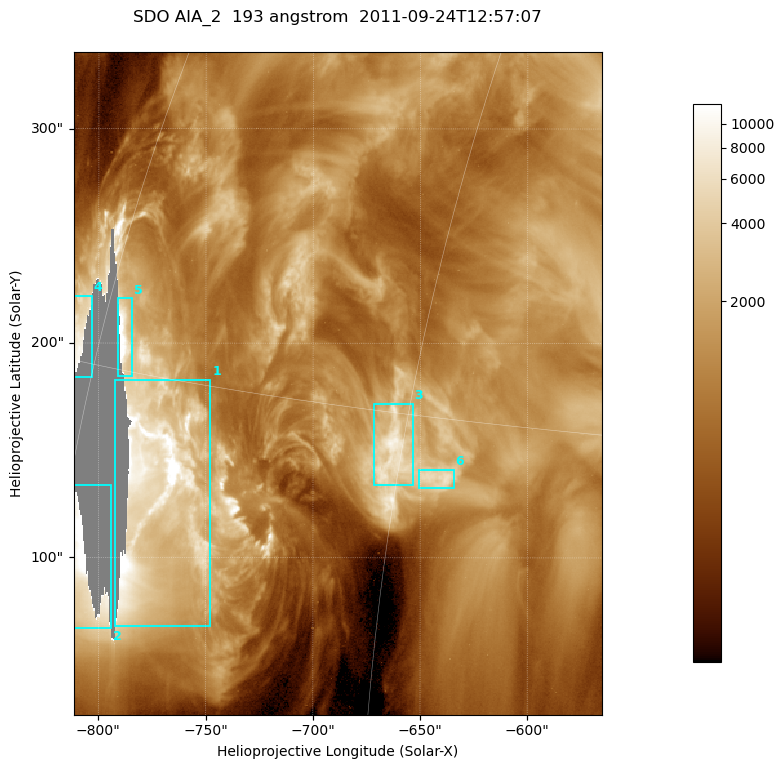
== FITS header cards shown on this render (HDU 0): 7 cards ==
TELESCOP= 'SDO     '           /
INSTRUME= 'AIA_2   '           /
WAVELNTH=                  193 /
WAVEUNIT= 'angstrom'           /
DATE-OBS= '2011-09-24T12:57:07.84' /
CTYPE1  = 'HPLN-TAN'           /
CTYPE2  = 'HPLT-TAN'           /

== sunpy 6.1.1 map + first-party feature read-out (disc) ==
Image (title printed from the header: SDO AIA_2  193 angstrom  2011-09-24T12:57:07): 410 x 514 px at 0.601 arcsec/px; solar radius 957 arcsec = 1592 px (partial field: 2.5% of the solar disc is inside the frame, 96% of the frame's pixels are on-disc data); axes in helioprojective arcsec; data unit not stated in the header (colour bar unlabelled)
Pointing: header CRPIX1/2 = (2043.81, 2047.21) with CRVAL1/2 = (0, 0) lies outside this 410 x 514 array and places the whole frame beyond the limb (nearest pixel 1.41 R_sun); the SolarSoft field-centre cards XCEN/YCEN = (-688.5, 181.3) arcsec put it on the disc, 1324 arcsec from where CRPIX/CRVAL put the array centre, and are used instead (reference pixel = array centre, CRVAL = XCEN/YCEN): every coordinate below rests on XCEN/YCEN
Orientation: roll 0.0563 deg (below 1 deg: not rotated)
Missing data: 4.0% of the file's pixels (4.0% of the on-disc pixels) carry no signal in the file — constant fill value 16383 (padding / dropout), within Tx -812..-784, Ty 62..254 arcsec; drawn neutral grey and excluded from every search
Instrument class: DISC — disc imager (sunpy class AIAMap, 193 A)
Bright regions (active regions / flare kernels): reference = the on-disc median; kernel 3 px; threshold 5 sigma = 3375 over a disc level ~1023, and >= 1.15x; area >= 210 px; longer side >= 5 px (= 3 arcsec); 6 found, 6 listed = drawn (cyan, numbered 1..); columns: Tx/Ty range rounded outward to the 2 arcsec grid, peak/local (2 s.f.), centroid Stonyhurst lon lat
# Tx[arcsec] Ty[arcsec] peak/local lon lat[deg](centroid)
1 -794..-748 68..184 15 -56 +12
2 -812..-794 66..134 14 -58 +9
3 -672..-652 134..172 9.3 -45 +14
4 -812..-802 184..222 12 -61 +16
5 -792..-784 184..222 15 -59 +16
6 -652..-634 132..142 6.3 -43 +13